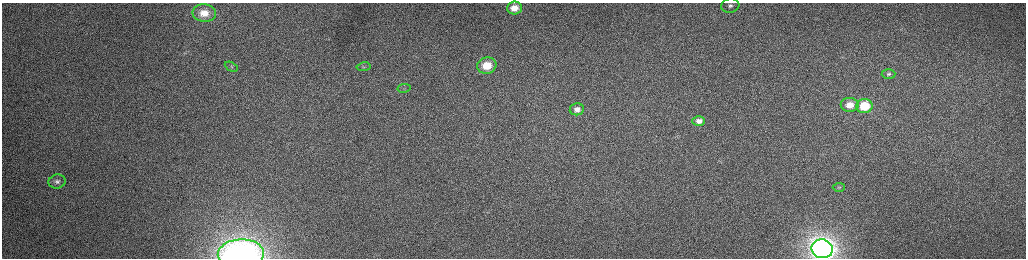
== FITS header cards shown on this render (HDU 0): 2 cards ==
NAXIS1  =                 2048 /fastest changing axis
NAXIS2  =                  512 /next to fastest changing axis

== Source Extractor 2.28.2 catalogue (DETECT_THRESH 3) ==
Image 2048 x 512 px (HDU 0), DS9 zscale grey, zoomed out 1/2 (1 PNG px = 2 x 2 image px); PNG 1028 x 260 px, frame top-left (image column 1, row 511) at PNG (2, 3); each listed source drawn as its Kron ellipse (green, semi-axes under 4 px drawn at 4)
Background 163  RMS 1.6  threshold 4.68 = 3 sigma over >= 5 px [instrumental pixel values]
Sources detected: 17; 1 cannot appear on this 1/2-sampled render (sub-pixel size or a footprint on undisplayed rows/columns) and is neither listed nor drawn; the other 16 listed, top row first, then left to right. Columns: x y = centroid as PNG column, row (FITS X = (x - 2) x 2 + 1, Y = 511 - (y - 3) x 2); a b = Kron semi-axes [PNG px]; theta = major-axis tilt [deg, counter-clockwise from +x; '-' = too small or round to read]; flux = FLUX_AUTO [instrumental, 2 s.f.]
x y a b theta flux
730 6 9 7 15 1600
514 8 7 6 - 3600
204 13 12 8 -2 4000
487 66 9 8 - 6500
231 67 7 3 -27 490
363 67 7 2 9 410
889 74 7 4 3 680
404 88 6 4 10 630
850 105 9 7 -1 3700
864 106 8 7 - 11000
577 109 7 6 - 1600
699 121 6 5 - 1600
57 182 8 7 - 1200
839 187 6 3 4 370
822 249 10 9 - 180000
241 254 23 14 2 73000
At the frame edge (FLAGS 8, measured only in part): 2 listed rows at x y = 822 249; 241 254
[1 sub-pixel or undisplayed-footprint detection neither listed nor drawn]